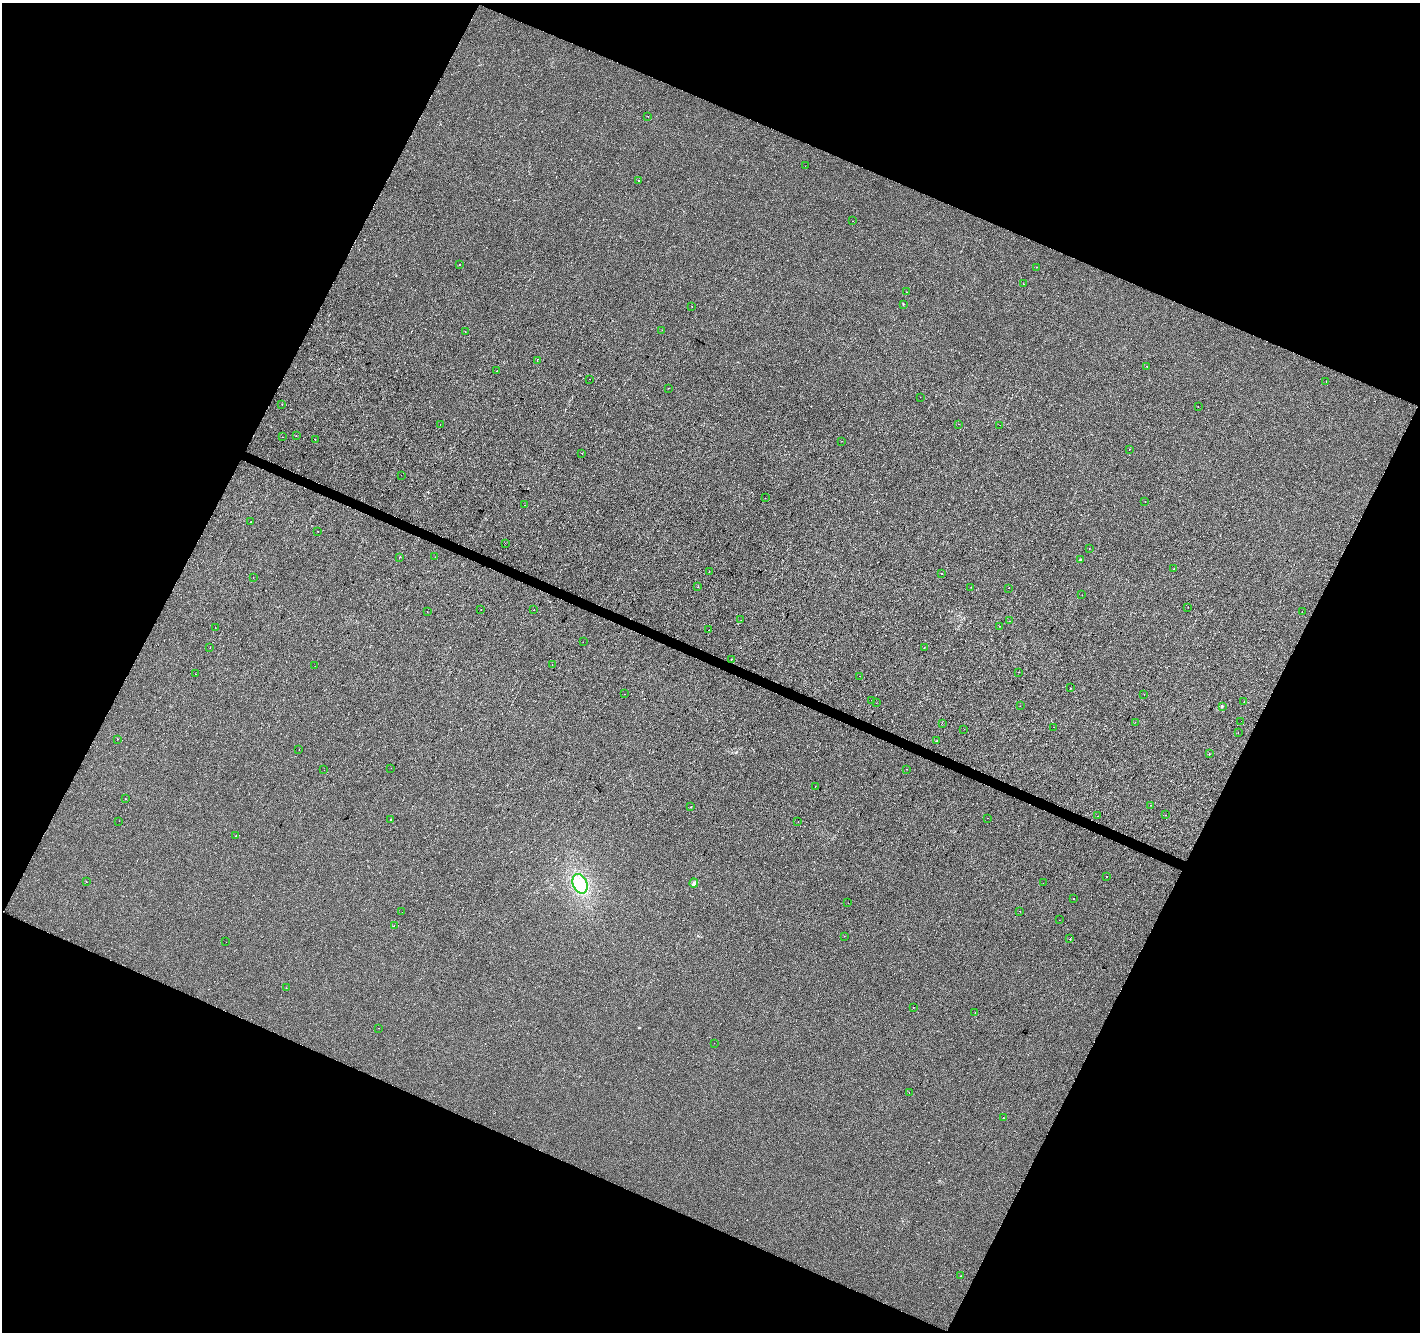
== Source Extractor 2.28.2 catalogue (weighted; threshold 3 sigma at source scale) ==
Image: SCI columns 1-5671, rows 205-5522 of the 5679 x 5792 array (HDU 1 of 3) = the unmasked area's bounding box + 8 px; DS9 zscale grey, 4 x 4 block average (1 PNG px = mean of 4 x 4 image px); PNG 1422 x 1334 px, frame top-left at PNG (2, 3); each listed source drawn as its Kron ellipse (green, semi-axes under 4 px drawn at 4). Shown black and unused: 45% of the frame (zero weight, under 2 of 3 exposures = <1% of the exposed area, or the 3 px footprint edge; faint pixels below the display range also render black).
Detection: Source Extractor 2.28.2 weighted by HDU 2 'WHT'. Background -6.38e-04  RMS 0.0042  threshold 0.0188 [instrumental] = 3 sigma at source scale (4.5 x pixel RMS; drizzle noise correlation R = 1.50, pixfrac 1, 0.0396/0.0396 arcsec/px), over >= 5 px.
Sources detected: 132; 9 cosmic-ray / hot-pixel residue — neither listed nor drawn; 1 coinciding with a brighter row at this scale — not listed separately; the other 122 listed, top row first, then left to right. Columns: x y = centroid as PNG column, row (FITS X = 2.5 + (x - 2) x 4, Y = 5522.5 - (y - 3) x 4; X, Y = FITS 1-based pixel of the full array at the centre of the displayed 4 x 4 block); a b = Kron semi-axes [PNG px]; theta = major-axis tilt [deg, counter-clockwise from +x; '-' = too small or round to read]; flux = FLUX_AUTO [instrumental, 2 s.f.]
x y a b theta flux
648 117 2 2 - 2.3
805 166 2 2 - 0.58
639 180 2 2 - 1.2
852 221 2 2 - 0.7
460 264 2 2 - 2.1
1037 267 2 2 - 0.89
1023 284 2 2 - 0.64
907 292 2 2 - 0.63
903 304 2 2 - 1.4
692 306 2 2 - 0.73
662 330 2 2 - 0.43
465 332 2 2 - 0.4
537 361 2 2 - 1.3
1147 366 2 2 - 0.77
496 371 2 2 - 0.52
590 379 2 2 - 1.9
1326 381 2 2 - 0.43
668 388 2 2 - 0.91
920 397 2 2 - 0.46
282 404 2 2 - 0.47
1198 407 2 2 - 0.43
958 424 2 2 - 0.51
440 425 2 2 - 1.2
1000 425 2 2 - 1.2
296 435 2 2 - 0.85
282 437 2 2 - 2.2
315 439 2 2 - 2.2
842 441 2 2 - 0.36
1129 449 2 2 - 1.7
582 453 2 2 - 1.5
401 475 2 2 - 0.56
765 498 2 2 - 0.58
1145 502 2 2 - 0.67
525 505 2 2 - 1.7
251 522 2 2 - 0.59
318 531 2 2 - 2.3
505 543 2 2 - 0.33
1089 549 2 2 - 0.7
399 557 2 2 - 0.43
435 557 2 2 - 0.58
1080 559 2 2 - 3.5
1173 569 2 2 - 0.52
709 572 2 2 - 0.71
942 574 2 2 - 13
253 577 2 2 - 0.9
697 587 2 2 - 0.95
971 587 2 2 - 1
1008 588 2 2 - 0.77
1082 595 2 2 - 0.67
1188 607 2 2 - 1
481 609 2 2 - 0.84
534 610 2 2 - 1.2
427 612 2 2 - 0.73
1302 612 2 2 - 4.5
741 620 2 2 - 2.2
1009 621 2 2 - 0.74
1000 626 2 2 - 0.52
215 627 2 2 - 1.5
708 630 2 2 - 1.3
583 642 2 2 - 0.71
210 647 2 2 - 0.63
924 647 2 2 - 3.8
731 660 2 2 - 0.63
552 665 2 2 - 1.4
315 666 2 2 - 0.46
1018 672 2 2 - 1.4
196 674 2 2 - 0.72
860 676 2 2 - 1.8
1071 688 2 2 - 0.54
625 694 2 2 - 0.43
1144 694 2 2 - 0.46
872 700 2 2 - 1.3
1244 701 2 2 - 1.2
876 703 2 2 - 0.6
1020 706 2 2 - 0.84
1222 706 2 2 - 1.2
1241 721 2 2 - 0.6
1135 722 2 2 - 1.6
942 723 2 2 - 5
1054 727 2 2 - 1.5
964 729 2 2 - 0.92
1238 733 2 2 - 1.3
118 739 2 2 - 0.47
936 741 3 2 - 1.2
299 750 2 2 - 1.4
1209 754 2 2 - 2.7
391 768 2 2 - 0.55
906 769 2 2 - 0.55
324 770 2 2 - 0.57
815 786 2 2 - 2
125 798 2 2 - 3
1151 805 2 2 - 1.2
691 807 2 2 - 1.7
1165 815 2 2 - 0.9
1097 816 2 2 - 0.44
987 818 2 2 - 0.65
391 820 2 2 - 10
119 821 2 2 - 1.3
798 822 2 2 - 1.1
236 836 2 2 - 1.9
1106 877 2 2 - 8.9
87 882 2 2 - 0.73
694 883 4 3 - 6
1043 883 2 2 - 1.5
580 884 10 7 -67 30
1074 898 2 2 - 6.7
848 903 2 2 - 1.5
1020 911 2 2 - 5.7
402 912 2 2 - 0.67
1059 920 2 2 - 0.52
394 925 2 2 - 0.49
844 936 2 2 - 0.68
1070 939 2 2 - 5.5
226 942 2 2 - 0.29
286 988 2 2 - 0.89
914 1007 2 2 - 1.7
975 1012 2 2 - 0.55
378 1028 2 2 - 2
714 1043 2 2 - 0.41
909 1092 2 2 - 0.74
1003 1118 2 2 - 1.5
960 1276 2 2 - 0.49
Diffuse or blended objects may show on this block-average render without a row.